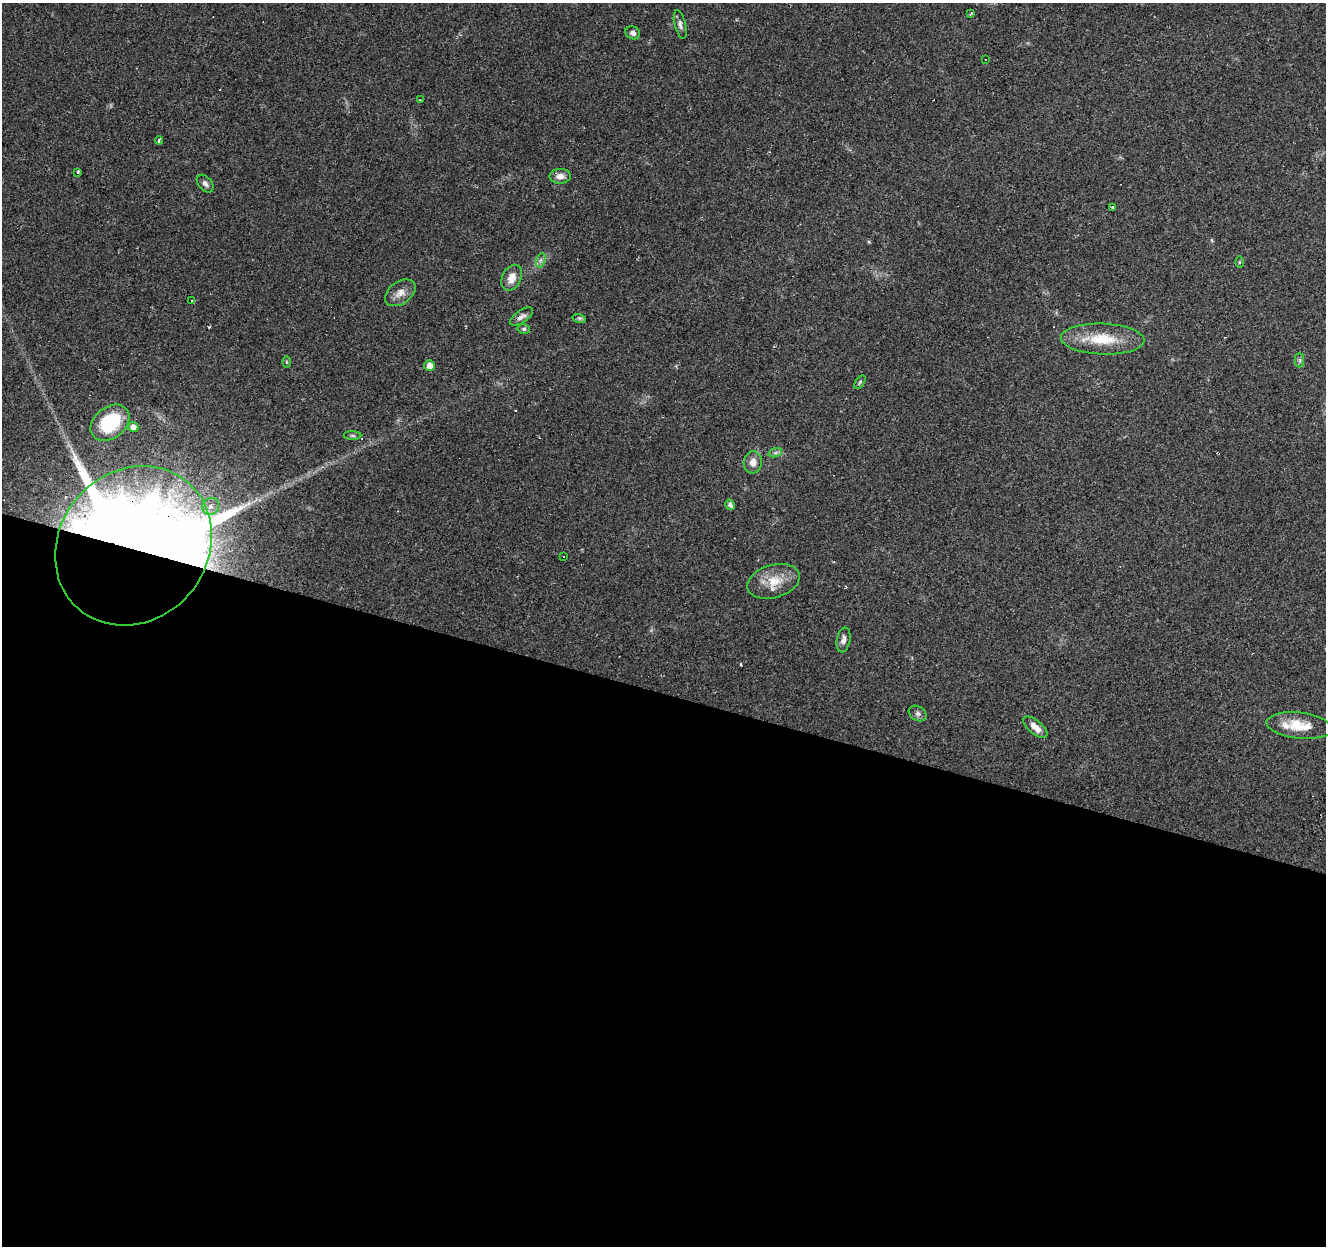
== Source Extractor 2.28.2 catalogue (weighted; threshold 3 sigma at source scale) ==
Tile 14 of 4 x 4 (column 2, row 4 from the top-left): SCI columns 1325-2648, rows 214-1457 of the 5300 x 5464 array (HDU 1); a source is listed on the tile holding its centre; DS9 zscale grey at full resolution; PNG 1328 x 1248 px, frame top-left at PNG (2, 3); each listed source drawn as its Kron ellipse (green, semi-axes under 4 px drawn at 4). Shown black and unused: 44% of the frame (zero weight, under 2 of 3 exposures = <1% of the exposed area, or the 3 px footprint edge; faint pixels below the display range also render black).
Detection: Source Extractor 2.28.2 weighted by HDU 2 'WHT'; one run over the whole footprint, this tile lists its part. Background 0.0956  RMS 0.0061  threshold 0.0275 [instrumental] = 3 sigma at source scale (4.5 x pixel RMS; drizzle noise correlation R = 1.50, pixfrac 1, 0.0396/0.0396 arcsec/px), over >= 5 px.
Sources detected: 50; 2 inside a brighter object's white glare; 11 cosmic-ray / hot-pixel residue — neither listed nor drawn; the other 37 listed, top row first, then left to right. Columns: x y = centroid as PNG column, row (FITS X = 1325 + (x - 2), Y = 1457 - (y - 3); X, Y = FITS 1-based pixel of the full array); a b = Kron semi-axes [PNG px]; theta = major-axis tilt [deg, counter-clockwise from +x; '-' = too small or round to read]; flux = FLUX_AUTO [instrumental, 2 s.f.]
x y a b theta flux
971 14 3 2 - 0.96
680 24 14 5 -76 2.3
633 33 7 6 - 2.2
985 59 3 2 - 0.93
420 100 2 2 - 0.51
159 140 4 3 - 1.1
77 172 4 3 - 2.9
560 176 10 7 3 4.1
205 184 10 7 -50 2.2
1112 207 3 3 - 7.2
541 260 7 4 71 1.6
1239 262 6 4 88 0.64
512 278 13 9 63 6.9
400 293 17 11 36 5.4
192 301 4 2 - 1.4
521 317 13 6 34 2.6
579 318 7 4 -17 1.2
524 329 6 5 - 1.1
1103 339 42 15 -2 22
1300 360 7 4 -89 1.2
287 362 6 4 -90 0.72
429 365 5 5 - 4.4
860 382 7 4 55 0.92
110 423 21 15 38 31
133 427 5 5 - 3.3
353 435 9 4 -1 1.1
775 453 7 4 18 1.4
753 462 11 9 85 4.9
730 505 5 4 - 2
211 506 9 8 - 4.2
133 546 84 74 49 890
564 556 3 3 - 2.1
774 581 27 16 16 14
843 640 12 6 79 2.9
918 713 9 7 -32 1.9
1299 726 33 13 -6 16
1035 727 15 7 -41 5.1
Overlapping masked pixels (flux is a lower limit): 3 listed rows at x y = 521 317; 133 546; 774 581